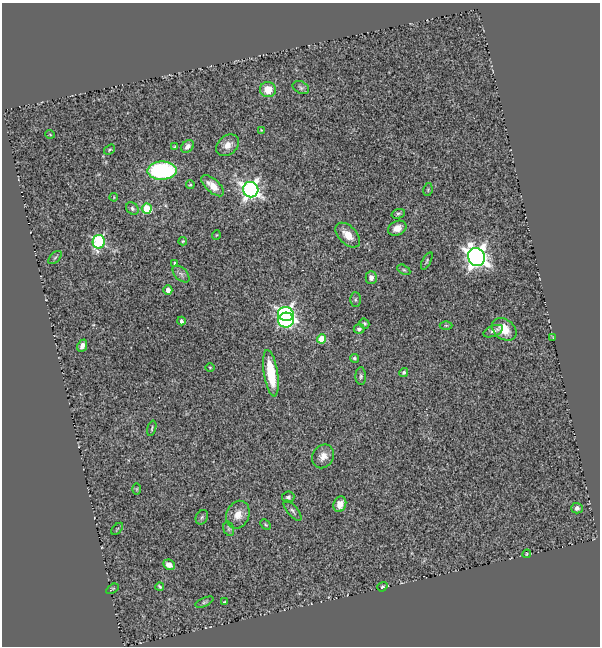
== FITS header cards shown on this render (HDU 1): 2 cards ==
NAXIS1  =                  598
NAXIS2  =                  644

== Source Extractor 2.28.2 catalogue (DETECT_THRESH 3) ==
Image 598 x 644 px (HDU 1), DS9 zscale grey, 1 PNG px = 1 image px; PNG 602 x 648 px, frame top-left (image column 1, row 644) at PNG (2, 3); each listed source drawn as its Kron ellipse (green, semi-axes under 4 px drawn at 4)
Background 0.496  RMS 0.045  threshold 0.136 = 3 sigma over >= 5 px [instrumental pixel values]
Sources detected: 66; all 66 listed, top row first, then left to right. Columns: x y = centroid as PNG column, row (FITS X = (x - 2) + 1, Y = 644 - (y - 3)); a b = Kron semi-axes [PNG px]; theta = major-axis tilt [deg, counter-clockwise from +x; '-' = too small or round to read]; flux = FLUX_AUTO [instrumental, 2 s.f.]
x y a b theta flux
301 88 9 6 -27 7
268 90 8 7 - 51
261 130 4 3 - 2.9
50 134 5 3 - 2.3
228 145 13 9 38 25
188 146 7 5 48 15
174 147 4 3 - 4
110 150 6 4 36 4.3
162 171 14 9 1 390
190 185 4 4 - 3.9
213 186 14 6 -42 34
428 189 6 4 80 4.2
251 190 8 7 - 1300
114 197 4 3 - 2.6
132 208 7 5 -48 7.2
147 208 5 5 - 170
398 214 7 4 17 5.4
397 228 10 7 24 20
216 235 5 3 - 2.4
348 235 15 9 -45 38
183 241 4 4 - 3.2
99 242 7 6 - 360
55 257 8 4 45 5.8
476 257 9 8 - 2400
427 261 9 4 61 5.1
175 263 4 4 - 6.9
404 270 7 4 -29 4.8
181 274 10 6 -45 11
371 278 6 5 - 15
168 290 5 4 - 17
355 300 7 5 -90 5.1
286 314 8 7 - 1100
286 320 8 7 - 200
181 321 4 4 - 9
364 323 5 4 - 4.4
446 325 6 4 0 3.7
359 329 5 5 - 7.7
504 329 13 10 -36 61
493 331 10 5 22 9.5
553 338 4 2 - 2.1
322 339 4 4 - 99
82 346 6 4 66 13
354 358 4 4 - 5.3
210 367 4 3 - 2.6
404 372 5 4 - 4.8
271 373 23 7 -81 130
361 376 9 5 89 7.1
152 428 8 3 76 4
323 456 12 10 58 26
137 489 6 4 89 3.9
288 497 6 5 - 7.1
340 504 8 6 71 30
577 508 6 5 - 12
292 511 12 5 -50 8.8
238 515 14 11 68 32
202 517 7 6 - 6.2
266 525 6 3 -45 3.4
117 529 7 3 45 3.1
229 529 7 5 -73 6.2
527 554 4 3 - 2.8
169 565 6 5 - 23
160 587 4 3 - 4.8
382 587 5 4 - 3.8
112 589 7 2 31 2.9
204 602 10 4 24 6.2
225 602 4 3 - 2.9